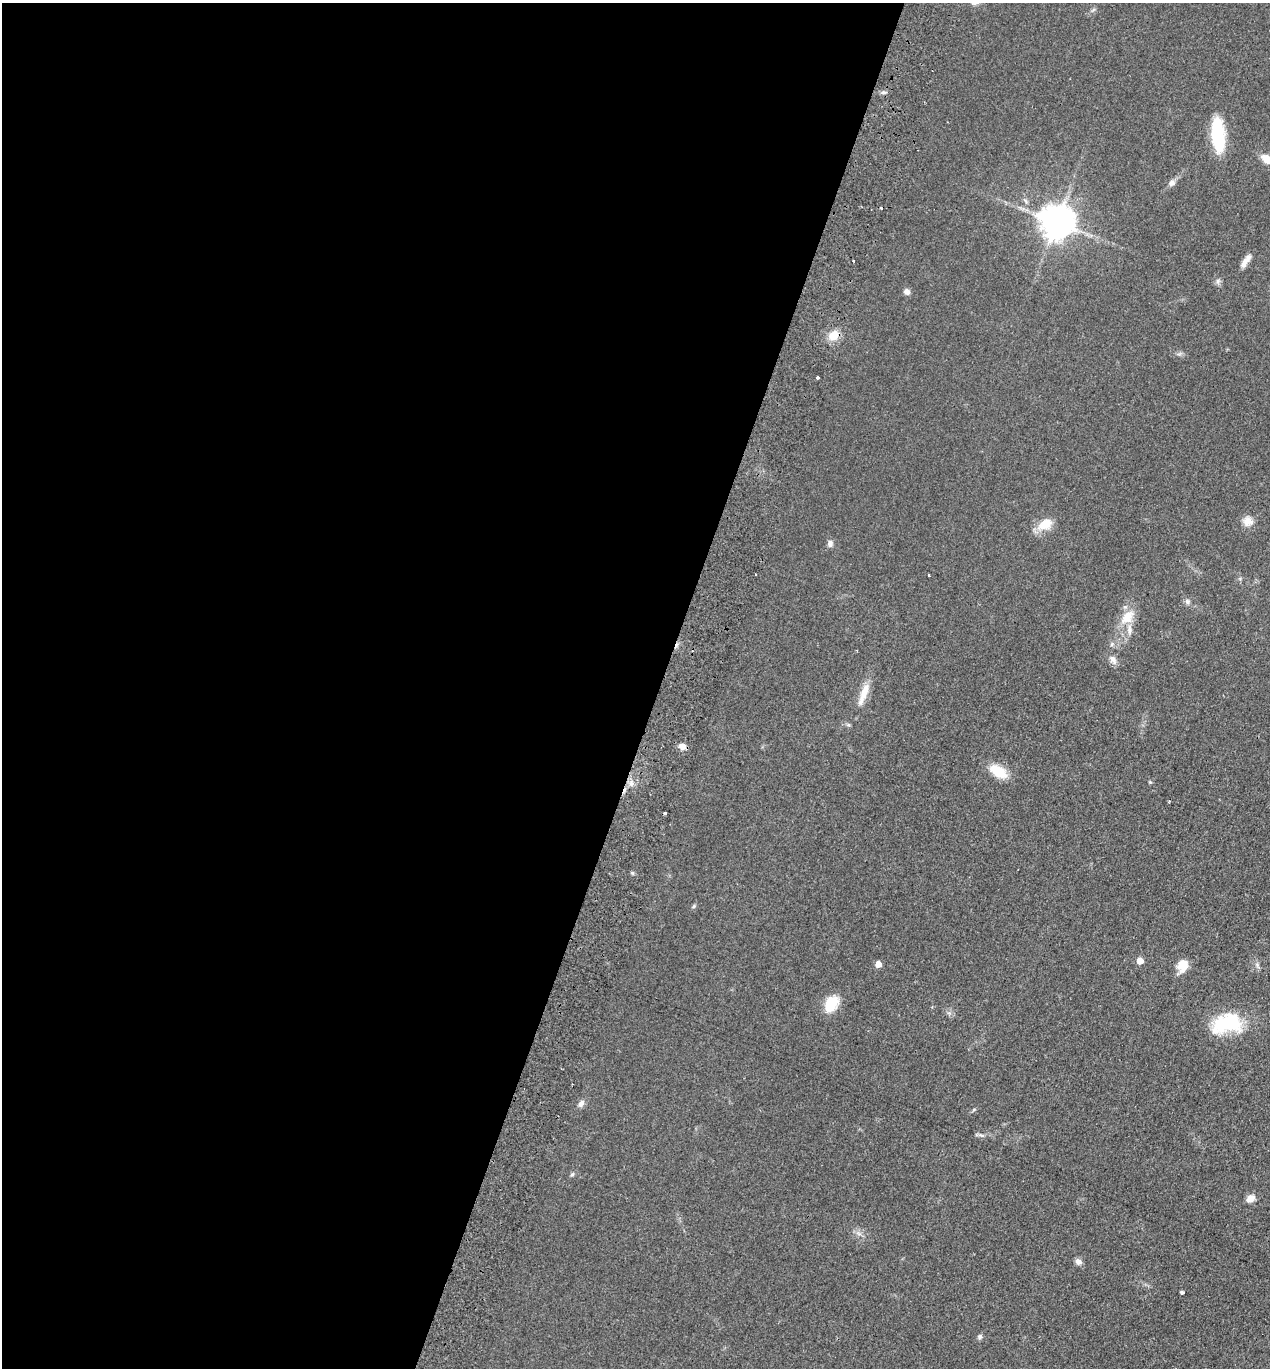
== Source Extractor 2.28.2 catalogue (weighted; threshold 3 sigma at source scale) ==
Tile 5 of 4 x 4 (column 1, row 2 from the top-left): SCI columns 193-1460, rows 2757-4122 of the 5589 x 5512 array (HDU 1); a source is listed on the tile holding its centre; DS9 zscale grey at full resolution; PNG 1272 x 1370 px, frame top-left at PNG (2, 3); no overlay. Shown black and unused: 52% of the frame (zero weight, under 2 of 3 exposures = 3% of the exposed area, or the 3 px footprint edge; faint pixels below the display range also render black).
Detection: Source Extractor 2.28.2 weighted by HDU 2 'WHT'; one run over the whole footprint, this tile lists its part. Background 0.0752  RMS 0.0094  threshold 0.0425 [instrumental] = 3 sigma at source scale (4.5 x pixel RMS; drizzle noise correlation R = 1.50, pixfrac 1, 0.05/0.05 arcsec/px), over >= 5 px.
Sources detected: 40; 2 cosmic-ray / hot-pixel residue — not listed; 2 inside a brighter listed object's ellipse — not listed separately; the other 36 listed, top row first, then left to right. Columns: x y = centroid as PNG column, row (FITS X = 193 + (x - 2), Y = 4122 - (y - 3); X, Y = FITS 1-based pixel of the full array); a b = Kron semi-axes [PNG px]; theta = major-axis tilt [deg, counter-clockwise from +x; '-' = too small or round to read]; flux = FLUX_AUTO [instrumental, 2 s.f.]
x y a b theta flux
884 92 8 4 0 2.1
1218 135 35 12 -85 53
1267 159 13 8 -36 11
1172 183 8 7 - 3.8
1026 201 7 4 -70 1.7
1056 222 10 9 - 1900
1246 260 17 7 49 6.4
853 261 3 2 - 1.6
907 291 7 6 - 4.3
833 335 12 10 40 13
818 377 3 2 - 1.8
1248 521 14 12 -6 7.8
1045 524 20 13 26 15
830 543 8 6 -89 3.6
929 575 3 3 - 1.8
1187 601 8 6 -75 2.5
1127 617 19 12 48 17
1113 660 13 7 -56 4.9
864 693 34 9 70 15
682 746 8 7 - 5.6
998 771 19 10 -32 24
1150 782 4 4 - 0.99
631 783 7 6 - 3.5
694 906 6 4 71 1.2
1140 961 5 5 - 14
878 964 5 4 - 9.7
1183 966 14 11 76 12
831 1004 20 13 60 21
1227 1023 36 22 4 54
581 1103 10 7 57 4
982 1135 9 4 -9 2.2
572 1174 6 4 31 1.5
1250 1198 12 8 31 5.7
1078 1262 9 7 -41 3.8
1182 1292 4 3 - 4.2
980 1337 6 6 - 2
Isophote crosses this tile's border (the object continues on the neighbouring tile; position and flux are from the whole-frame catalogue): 1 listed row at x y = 1267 159
Unlisted compact peaks at least as high as the median listed source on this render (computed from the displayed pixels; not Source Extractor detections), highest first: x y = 632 873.